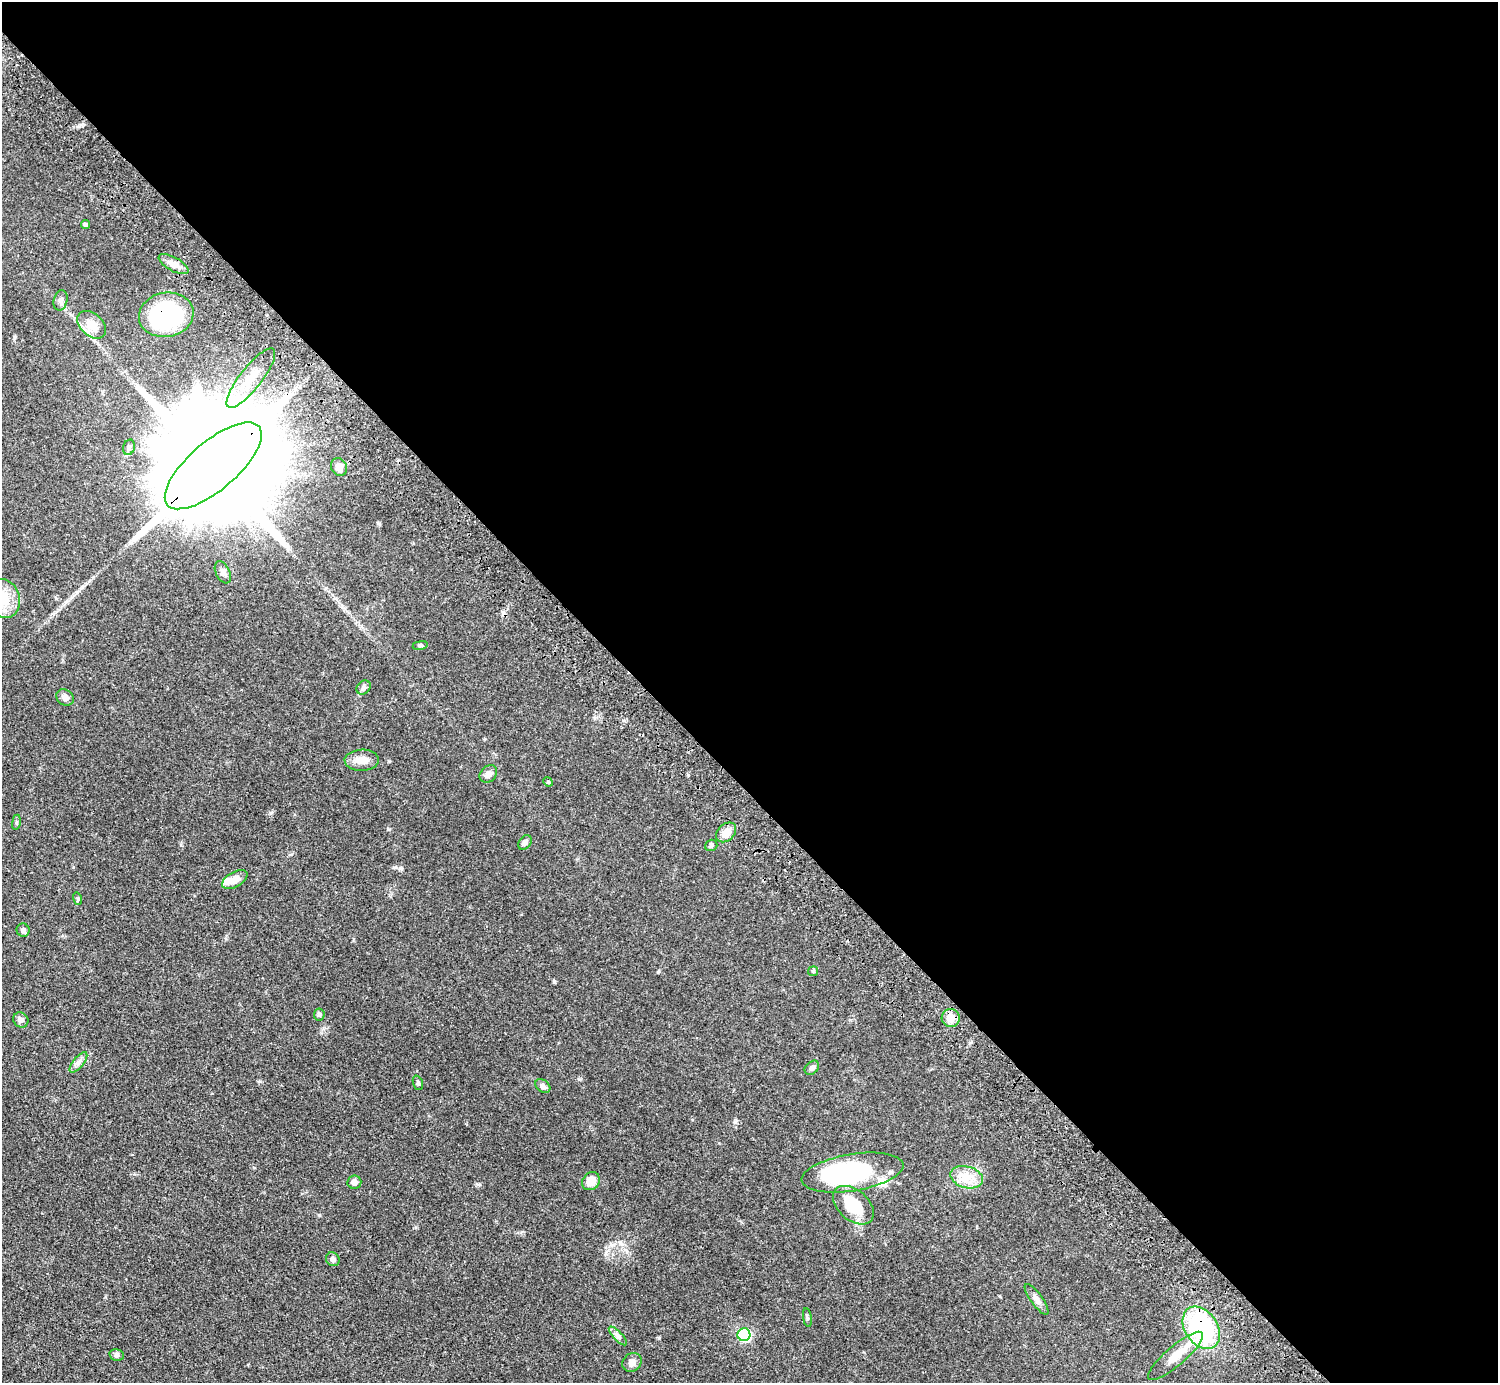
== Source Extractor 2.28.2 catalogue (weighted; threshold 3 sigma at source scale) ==
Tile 8 of 4 x 4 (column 4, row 2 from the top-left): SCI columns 4532-6027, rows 3103-4483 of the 6034 x 6030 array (HDU 1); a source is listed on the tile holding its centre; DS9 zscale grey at full resolution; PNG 1500 x 1385 px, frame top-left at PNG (2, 2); each listed source drawn as its Kron ellipse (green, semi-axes under 4 px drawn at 4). Shown black and unused: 57% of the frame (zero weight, under 3 of 5 exposures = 3% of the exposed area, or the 3 px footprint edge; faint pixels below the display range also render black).
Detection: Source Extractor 2.28.2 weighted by HDU 2 'WHT'; one run over the whole footprint, this tile lists its part. Background 0.0615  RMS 0.0038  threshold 0.017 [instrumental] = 3 sigma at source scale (4.5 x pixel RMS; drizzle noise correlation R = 1.50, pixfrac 1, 0.05/0.05 arcsec/px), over >= 5 px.
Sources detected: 51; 3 inside a brighter object's white glare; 1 cosmic-ray / hot-pixel residue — neither listed nor drawn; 1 inside a brighter listed object's ellipse — not listed separately; the other 46 listed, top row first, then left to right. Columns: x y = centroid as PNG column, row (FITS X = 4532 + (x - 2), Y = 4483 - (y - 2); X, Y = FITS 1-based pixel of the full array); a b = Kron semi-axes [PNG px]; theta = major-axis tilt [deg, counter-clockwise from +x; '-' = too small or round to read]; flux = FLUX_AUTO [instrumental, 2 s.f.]
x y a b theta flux
86 224 4 4 - 0.63
174 264 16 6 -29 2.8
61 300 10 7 76 1.3
166 315 27 22 10 47
92 325 16 11 -42 5.2
251 378 37 11 52 8.3
129 447 8 5 74 0.93
213 466 60 24 41 22000
339 467 9 7 -61 2.5
223 572 12 7 -64 1.5
3 598 20 16 -71 8.3
420 645 7 3 9 0.53
364 688 8 6 45 1.1
65 697 9 7 -36 1.9
362 760 17 10 1 3.6
488 774 10 7 44 2
548 782 5 4 - 0.43
16 822 8 4 82 0.6
726 832 11 8 43 3.3
525 842 8 6 53 1.4
711 845 6 5 - 0.79
235 879 14 7 30 3.5
78 899 6 4 -73 0.5
23 930 6 6 - 1
813 971 5 5 - 0.51
319 1014 6 5 - 0.79
951 1018 9 9 - 4
21 1020 8 7 - 1.4
78 1062 12 5 51 1.5
812 1068 8 6 43 1.1
418 1083 7 4 -71 0.68
543 1086 8 6 -37 1.4
852 1173 51 18 9 44
967 1177 16 10 -15 5
591 1181 9 8 - 4.7
354 1182 7 6 - 1.5
853 1205 24 15 -41 12
333 1259 7 6 - 1.1
1037 1299 18 6 -54 1.8
807 1317 9 3 -82 0.6
1201 1328 23 16 -55 39
744 1335 6 6 - 37
618 1336 12 4 -47 1.3
117 1355 7 5 -14 0.89
1176 1356 35 9 41 6.3
632 1362 10 9 - 2.2
Overlapping masked pixels (flux is a lower limit): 3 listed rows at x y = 166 315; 213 466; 1201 1328
Isophote crosses this tile's border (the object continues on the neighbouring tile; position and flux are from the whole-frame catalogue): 1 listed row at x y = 3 598
Unlisted compact peaks at least as high as the median listed source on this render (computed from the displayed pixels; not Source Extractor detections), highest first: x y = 658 972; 735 1122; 554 981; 271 813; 659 1338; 388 829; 579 1079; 319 1215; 389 761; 400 868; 79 126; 181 845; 606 1253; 321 1033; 478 1184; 260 1081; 416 1227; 14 338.